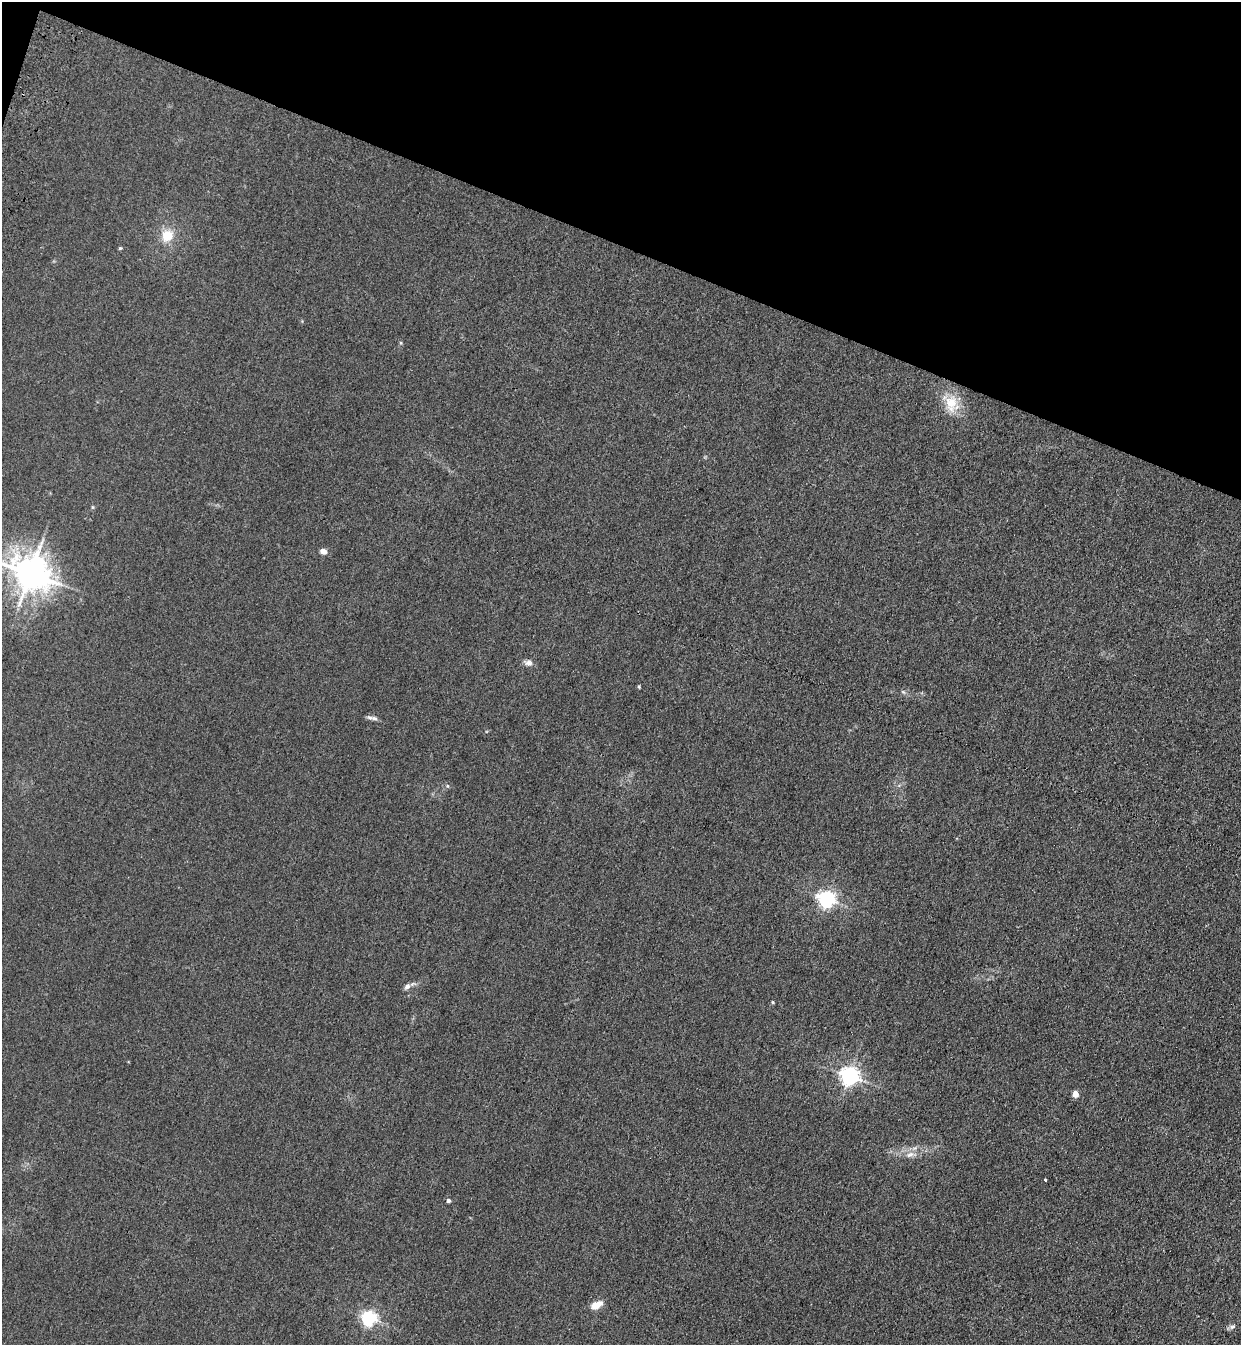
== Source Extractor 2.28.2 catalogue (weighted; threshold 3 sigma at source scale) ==
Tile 2 of 4 x 4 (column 2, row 1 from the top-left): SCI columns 1485-2723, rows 4072-5414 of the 5575 x 5458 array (HDU 1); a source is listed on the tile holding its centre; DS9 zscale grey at full resolution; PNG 1243 x 1347 px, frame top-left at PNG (2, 2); no overlay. Shown black and unused: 18% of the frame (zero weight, under 3 of 4 exposures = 6% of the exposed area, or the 3 px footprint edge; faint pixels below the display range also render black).
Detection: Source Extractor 2.28.2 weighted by HDU 2 'WHT'; one run over the whole footprint, this tile lists its part. Background 0.0343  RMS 0.0055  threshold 0.0248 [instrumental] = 3 sigma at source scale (4.5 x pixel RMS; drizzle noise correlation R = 1.50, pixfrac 1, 0.05/0.05 arcsec/px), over >= 5 px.
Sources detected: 19; all 19 listed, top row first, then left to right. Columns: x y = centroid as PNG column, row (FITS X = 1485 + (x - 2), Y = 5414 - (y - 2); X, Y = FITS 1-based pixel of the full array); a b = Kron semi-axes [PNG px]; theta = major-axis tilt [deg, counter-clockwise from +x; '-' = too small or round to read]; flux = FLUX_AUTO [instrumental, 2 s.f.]
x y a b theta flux
167 236 14 13 - 10
120 248 5 4 - 0.63
951 403 21 14 -90 12
323 551 6 5 - 3.5
30 573 11 10 - 1200
528 663 11 8 -5 2.2
639 687 5 4 - 0.54
374 718 8 6 3 1.6
826 899 6 6 - 190
407 986 7 6 - 2.2
773 1002 4 3 - 0.58
849 1076 6 6 - 240
1075 1094 4 4 - 8.1
910 1155 13 7 21 3.4
1045 1180 3 3 - 2.6
448 1200 4 4 - 1.8
596 1305 9 6 29 8.6
369 1318 6 6 - 140
1232 1327 9 5 17 1.4
Isophote crosses this tile's border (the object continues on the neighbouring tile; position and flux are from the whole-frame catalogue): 1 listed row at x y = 30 573